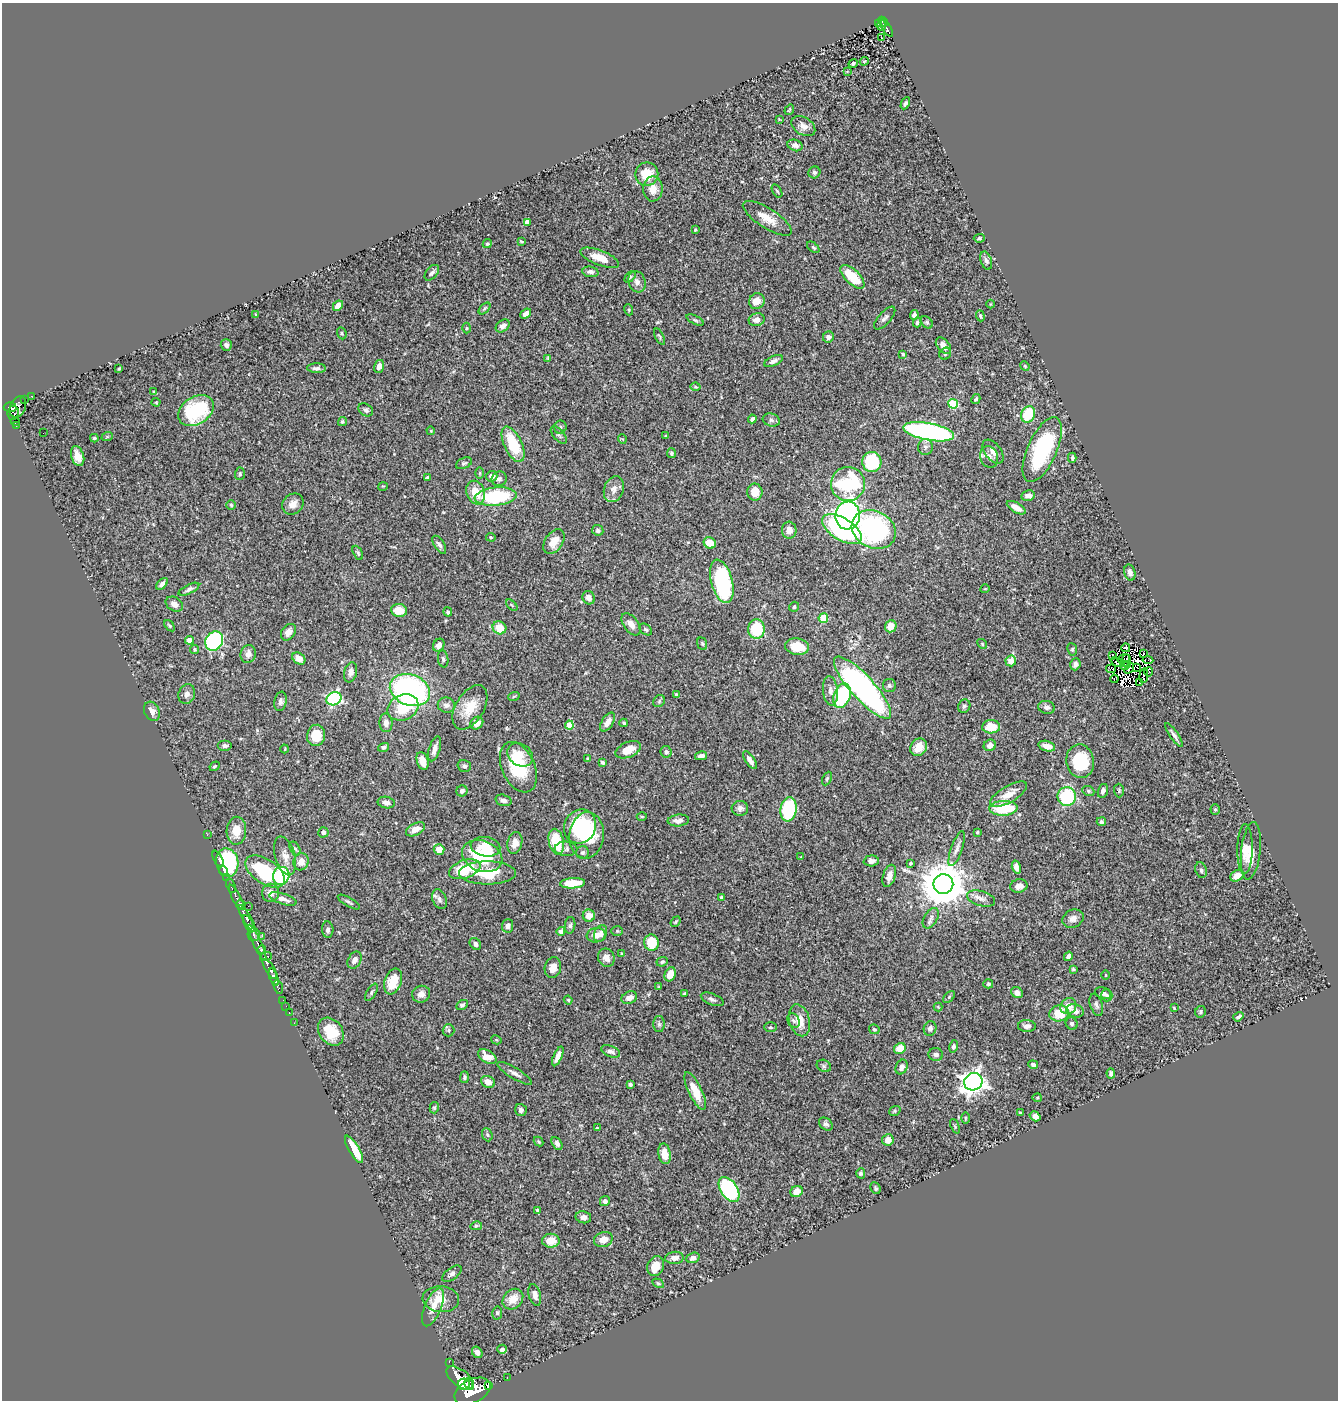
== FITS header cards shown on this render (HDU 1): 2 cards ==
NAXIS1  =                 1336
NAXIS2  =                 1398

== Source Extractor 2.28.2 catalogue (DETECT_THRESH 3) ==
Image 1336 x 1398 px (HDU 1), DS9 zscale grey, 1 PNG px = 1 image px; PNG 1340 x 1402 px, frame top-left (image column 1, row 1398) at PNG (2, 3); each listed source drawn as its Kron ellipse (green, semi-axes under 4 px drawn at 4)
Background 0.505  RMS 0.023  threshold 0.0679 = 3 sigma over >= 5 px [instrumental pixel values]
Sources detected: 417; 8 with non-positive FLUX_AUTO (blend fragments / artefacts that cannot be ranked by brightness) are neither listed nor drawn; the other 409 listed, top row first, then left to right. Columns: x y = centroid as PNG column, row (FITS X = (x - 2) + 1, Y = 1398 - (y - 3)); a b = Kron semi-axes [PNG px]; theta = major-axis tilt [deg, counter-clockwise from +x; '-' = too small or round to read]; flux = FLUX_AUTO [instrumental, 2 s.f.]
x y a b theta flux
883 21 5 3 - 69
878 24 3 3 - 14
881 25 5 3 - 30
886 27 11 3 -58 82
881 38 2 2 - 1.4
864 61 4 3 - 1.5
853 63 5 4 - 3.6
847 71 4 2 - 1.1
905 103 6 4 62 3.6
789 110 5 3 - 1.6
779 119 4 3 - 1.1
803 126 13 8 -32 11
795 145 8 5 -20 5.3
814 172 6 5 - 3.4
647 174 12 11 - 36
653 189 12 9 -90 18
777 191 7 3 -58 1.9
767 218 28 10 -33 25
527 222 4 4 - 9.8
695 230 3 3 - 1.4
979 238 5 4 - 2.2
521 241 4 2 - 1.6
487 244 5 4 - 2.3
813 247 7 4 -41 2.3
600 258 20 7 -21 22
986 261 9 5 -71 4.5
590 272 8 5 -7 5.8
432 273 9 5 50 4.3
630 277 6 4 45 2.4
852 277 15 7 -44 49
637 282 11 8 -72 8.2
757 301 8 7 - 16
990 304 4 3 - 1.2
338 306 5 4 - 10
484 308 7 3 45 2.2
629 310 5 3 - 1.5
256 314 3 3 - 1.6
526 314 6 4 38 8.9
914 315 5 4 - 5.4
980 316 5 3 - 2.1
885 318 14 6 48 5.8
695 320 9 4 -26 3.1
757 320 8 6 15 8.9
927 322 7 5 -48 2.6
917 323 4 4 - 2.9
503 326 8 5 37 7.7
466 328 5 3 - 1.6
342 333 6 4 -70 2.2
659 337 9 3 -64 2.2
828 337 5 5 - 6.4
226 345 6 5 - 4.4
943 346 9 6 -50 11
903 354 3 3 - 2.1
945 354 6 5 - 3
548 358 3 3 - 1.5
773 361 10 5 25 5.5
379 366 6 5 - 8
1025 366 5 4 - 1.8
317 368 9 5 -2 4.6
119 369 3 2 - 2
696 387 5 3 - 1.5
154 392 4 3 - 1.7
31 396 2 2 - 5.4
24 399 3 3 - 23
976 399 5 4 - 2.8
156 402 4 4 - 1.5
953 404 5 5 - 80
10 407 6 5 - 330
18 407 11 7 65 440
366 410 8 6 -35 4.4
196 411 19 13 34 130
13 413 7 5 86 250
1028 414 8 7 - 51
752 419 4 3 - 4.7
771 420 9 6 -16 3.9
15 422 4 3 - 90
342 422 5 4 - 2.6
16 425 3 3 - 20
560 427 6 6 - 3.2
431 431 4 3 - 1.4
929 432 26 8 -11 400
43 433 2 2 - 1
559 435 10 5 -49 4.2
666 436 3 3 - 1.7
107 437 6 3 19 1.6
94 438 4 3 - 2.2
622 439 4 4 - 1.5
513 444 19 9 -65 61
925 447 8 7 - 4.6
1042 450 35 14 66 150
993 452 14 8 -53 10
671 453 5 4 - 2.6
78 456 10 6 -72 14
989 457 11 9 -68 7.8
1072 458 5 3 - 2.8
872 462 10 9 - 84
464 463 8 5 22 3
479 473 6 4 -90 1.8
240 474 6 5 - 2.5
492 476 6 5 - 11
428 477 3 3 - 2.2
499 479 7 7 - 5.2
848 484 17 17 - 180
383 486 5 3 - 1.3
614 489 13 9 70 12
476 492 12 9 -71 26
755 492 8 7 - 18
1028 496 7 5 11 7.5
496 497 21 9 6 120
293 504 11 9 40 12
231 505 5 5 - 2.2
1016 508 10 5 -29 13
848 516 14 12 84 530
842 529 22 11 -32 240
874 529 23 18 -26 260
598 530 6 5 - 4.3
789 530 8 7 - 11
491 537 5 4 - 1.8
554 542 14 8 56 18
710 543 6 5 - 22
439 545 10 5 -57 5.2
358 553 7 4 -61 2.9
1130 572 8 5 -75 7.3
722 581 22 10 -75 190
162 584 7 4 46 5.3
189 589 11 4 26 4.5
985 589 4 3 - 1.1
589 598 7 6 - 7.9
174 604 9 7 -30 7.9
512 605 7 2 -46 1.5
794 607 5 5 - 2.3
399 610 8 6 -8 25
448 612 4 3 - 2.8
823 618 5 4 - 49
631 624 12 7 -54 11
169 626 6 4 -52 2
891 626 6 5 - 19
499 628 7 6 - 28
646 629 7 5 -38 2.8
756 629 10 8 85 60
288 632 9 6 53 9.4
189 640 4 4 - 19
214 641 10 8 55 190
702 644 6 4 -69 2.3
982 644 5 4 - 2.1
439 645 7 5 62 8.1
797 647 12 8 -8 29
1126 648 4 4 - 7
195 649 4 4 - 2
1072 649 6 5 - 2.4
248 654 9 7 75 11
1144 654 2 2 - 0.81
1113 656 3 2 - 1.3
299 658 7 5 -38 14
443 659 8 5 -82 3.1
1124 659 6 2 17 1.2
1127 659 4 3 - 4.8
1148 660 5 3 - 420
1011 661 5 5 - 13
1117 662 7 4 -26 1.1
1075 664 6 5 - 5.3
1128 664 2 2 - 0.22
1125 666 4 2 - 0.68
1137 667 3 2 - 1.4
1129 668 6 2 50 4.6
1111 669 5 2 - 1
351 672 10 6 76 6.7
1149 672 5 2 - 1.4
1144 676 7 2 83 2.5
1114 679 4 3 - 3.1
1140 683 2 2 - 1.8
889 685 6 6 - 3.9
863 688 40 11 -48 510
410 690 21 15 -21 350
830 691 15 7 -83 9.4
187 694 10 8 70 8
676 694 4 3 - 2.5
514 696 6 3 20 1.7
842 696 12 8 72 110
334 699 8 6 28 260
280 701 10 6 80 5.1
659 701 6 5 - 2.7
446 705 8 7 - 6.7
964 706 7 6 - 3.3
403 707 16 12 25 59
470 707 24 14 59 35
1047 707 8 6 -13 6.6
152 711 10 7 -64 8.6
608 722 10 5 58 12
386 723 9 6 -86 8.8
477 723 7 6 - 11
624 723 4 3 - 2.1
569 725 4 4 - 34
991 727 9 6 3 31
316 735 11 9 78 35
1174 735 14 4 -56 5.5
990 745 6 5 - 9.1
225 746 7 5 0 4.4
1047 746 9 5 -15 11
383 747 6 4 17 3
919 747 9 8 - 23
285 749 4 3 - 1.2
435 749 13 5 72 9.3
628 750 13 7 24 25
666 752 6 5 - 4.4
520 755 14 10 -37 18
701 756 6 4 13 6
588 759 4 3 - 3.3
750 760 10 4 -55 7.4
423 761 9 5 -75 19
1080 761 17 14 -82 77
602 762 3 3 - 4.2
215 766 5 4 - 2.4
464 766 7 6 - 3.5
518 767 27 16 -66 83
827 778 7 4 64 2.4
1119 790 7 5 -88 2.3
462 791 6 5 - 5.6
1088 791 6 4 -22 2.5
1103 791 7 5 73 4.8
1008 794 21 8 30 21
1067 797 9 9 - 110
504 800 8 5 -16 7.3
386 803 9 5 -10 5.8
740 808 8 7 - 6.8
1003 808 14 7 3 67
788 809 12 8 81 140
1215 809 5 4 - 2
642 816 5 3 - 1.5
678 820 10 6 6 9.6
1101 822 4 4 - 3.8
580 826 17 15 60 75
415 829 10 6 26 12
236 831 14 10 87 24
323 832 5 5 - 7
977 832 4 3 - 1.9
207 835 2 2 - 9
587 835 23 17 84 110
556 842 13 7 -76 58
515 843 11 7 77 12
485 847 15 9 -9 22
295 848 7 5 -60 3.1
439 849 5 5 - 19
566 849 11 7 -3 6.2
957 849 18 5 71 7.6
1245 849 25 7 89 16
1251 851 29 9 84 24
583 852 6 6 - 3.2
285 856 20 10 -74 15
482 856 21 15 -21 97
801 857 3 2 - 1.2
218 859 9 2 -63 29
871 861 7 5 3 7.9
301 862 8 7 - 15
227 863 14 11 -77 170
910 863 3 3 - 2.3
1016 867 6 4 -73 7.4
465 869 16 9 19 58
1201 870 8 5 -72 4.2
223 871 4 2 - 25
265 871 22 12 -34 110
487 873 28 11 0 62
281 876 9 8 - 110
889 876 11 6 72 10
1237 876 7 5 34 13
227 878 2 2 - 8.2
573 883 12 5 3 37
943 884 10 10 - 6600
231 886 7 3 -69 140
1019 886 8 6 11 10
271 893 9 8 - 10
236 897 14 3 -63 520
721 897 3 3 - 2.3
981 898 14 7 -17 8.9
283 899 14 5 -18 9.6
439 899 10 7 -66 6.4
349 902 12 4 -30 3.6
240 904 4 3 - 370
248 906 2 2 - 11
589 916 6 6 - 14
247 918 15 4 -60 930
931 918 11 6 59 6.2
1073 919 11 9 28 8.8
676 922 6 3 49 2
249 924 9 3 -63 510
570 925 8 5 82 3.5
508 926 6 5 - 6.2
328 930 8 5 -85 4.7
561 931 4 4 - 6.1
617 931 6 5 - 2.1
601 934 9 6 65 6.4
254 935 6 6 - 260
596 935 9 7 8 14
262 936 2 2 - 8.5
257 943 20 3 -66 360
652 943 8 7 - 47
475 944 6 5 - 4.2
262 950 4 3 - 260
622 954 3 3 - 2.3
266 956 6 3 17 120
1068 956 5 4 - 4.9
606 958 9 8 - 10
355 960 9 6 60 8.1
662 962 6 4 25 2.7
553 968 10 8 78 12
270 969 11 3 -57 630
1073 969 4 3 - 2
670 974 7 5 67 15
1106 975 5 3 - 1.3
274 977 9 4 -70 530
393 981 13 8 71 36
988 984 5 4 - 2.4
278 987 7 3 -75 100
659 987 4 4 - 1.7
371 992 9 4 60 3.2
684 993 3 2 - 1.6
1017 993 6 5 - 7.8
1103 993 8 5 -23 4.9
421 994 9 8 - 9.1
1107 995 6 5 - 3.3
949 997 7 4 47 2.2
629 998 8 6 20 9.6
712 999 12 5 -22 4.9
283 1000 2 2 - 9.5
568 1000 4 3 - 1.7
462 1005 6 4 29 3.5
1096 1005 11 6 -72 4.7
286 1006 2 2 - 9
1068 1006 8 7 - 19
938 1007 4 4 - 1.4
1174 1008 3 3 - 1.4
1075 1011 9 6 -17 7.2
1200 1012 6 5 - 2.7
289 1013 3 2 - 16
1059 1013 10 8 9 36
1238 1017 5 3 - 3.5
799 1020 16 10 -74 23
793 1021 7 6 - 4.2
294 1023 2 2 - 8.5
659 1024 8 5 -89 3.6
1072 1024 6 5 - 3.4
1027 1026 9 6 -2 5.8
770 1027 6 5 - 2.5
930 1028 7 6 - 5.1
874 1029 5 4 - 2.5
449 1030 6 6 - 3
331 1032 15 11 -53 47
496 1040 5 4 - 1.8
953 1046 6 4 78 2.9
900 1048 6 5 - 21
611 1051 10 5 -23 5.3
936 1054 7 6 - 5.5
558 1056 10 4 67 8.7
487 1057 10 6 -30 14
1033 1065 5 4 - 4.4
824 1066 7 6 - 3.2
902 1067 8 5 66 7.2
515 1073 20 5 -31 8.5
1111 1073 5 4 - 4.8
464 1077 5 4 - 3
488 1082 7 5 -28 13
973 1082 9 8 - 1100
630 1085 4 3 - 2.8
695 1091 20 6 -65 25
1037 1098 5 4 - 1.7
434 1108 6 4 75 2.3
521 1110 6 6 - 5.1
895 1111 6 4 22 2.1
1020 1113 3 3 - 2.4
1035 1116 6 4 -35 6
965 1118 6 3 -89 1.7
826 1124 7 5 -38 3.7
955 1126 8 4 -67 2.1
597 1128 4 3 - 1.7
487 1135 7 5 -68 3.1
888 1140 6 5 - 13
539 1141 5 3 - 2
557 1143 7 5 -60 5
354 1149 15 5 -59 39
664 1154 10 6 -80 21
861 1173 5 4 - 2.6
875 1188 6 5 - 2.9
729 1190 14 8 -57 200
796 1191 6 5 - 13
605 1201 5 5 - 5.3
537 1210 4 3 - 3.2
583 1217 8 6 -11 7.9
476 1226 6 3 13 2
603 1239 9 7 19 18
551 1241 9 7 3 23
674 1258 9 6 5 9
693 1258 7 5 20 5.8
656 1266 10 8 67 22
452 1274 11 5 36 5.9
658 1283 6 4 -30 2
535 1295 11 6 -74 7.3
441 1299 18 13 -5 27
513 1299 11 9 45 20
433 1307 20 8 67 18
497 1313 6 5 - 2.5
502 1349 5 4 - 5.6
477 1352 6 5 - 6.2
449 1362 2 2 - 30
460 1378 16 8 -38 2300
507 1378 3 2 - 8.9
469 1383 5 3 - 480
464 1384 6 5 - 920
488 1386 4 2 - 33
472 1391 19 11 27 3600
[8 non-positive-flux detections neither listed nor drawn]